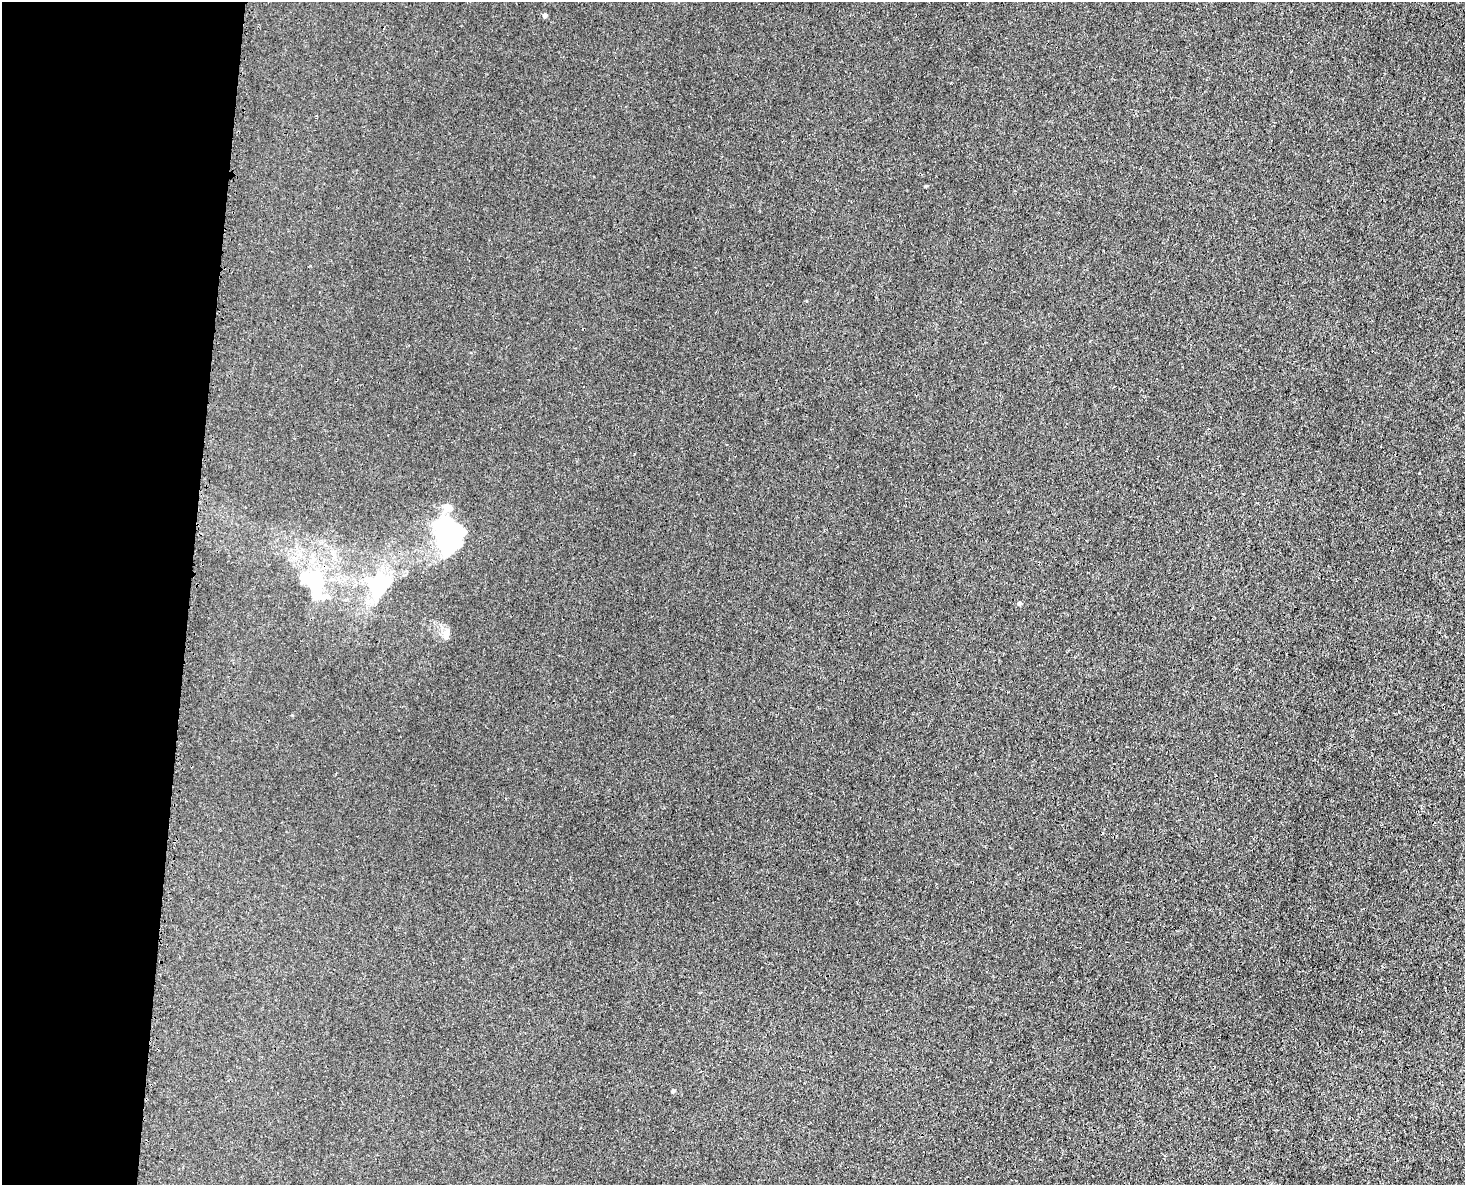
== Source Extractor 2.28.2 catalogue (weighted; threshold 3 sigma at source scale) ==
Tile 4 of 3 x 4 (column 1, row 2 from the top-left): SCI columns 298-1760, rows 2424-3606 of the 4872 x 4844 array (HDU 1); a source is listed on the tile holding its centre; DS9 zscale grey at full resolution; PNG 1467 x 1187 px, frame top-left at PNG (2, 2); no overlay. Shown black and unused: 13% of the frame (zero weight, under 3 of 4 exposures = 7% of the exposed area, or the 3 px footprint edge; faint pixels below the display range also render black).
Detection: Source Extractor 2.28.2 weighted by HDU 2 'WHT'; one run over the whole footprint, this tile lists its part. Background 0.00847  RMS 0.0023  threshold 0.0102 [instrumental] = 3 sigma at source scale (4.5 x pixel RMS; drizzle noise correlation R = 1.50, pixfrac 1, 0.05/0.05 arcsec/px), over >= 5 px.
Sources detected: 10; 1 inside a brighter object's white glare — not listed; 1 inside a brighter listed object's ellipse — not listed separately; the other 8 listed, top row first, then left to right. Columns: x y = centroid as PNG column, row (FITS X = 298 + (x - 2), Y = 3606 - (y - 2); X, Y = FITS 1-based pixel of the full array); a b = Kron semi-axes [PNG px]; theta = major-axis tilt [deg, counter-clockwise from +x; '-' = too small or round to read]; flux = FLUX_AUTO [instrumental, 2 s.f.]
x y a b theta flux
545 16 5 4 - 0.69
925 186 3 3 - 0.24
452 542 44 22 -74 35
314 584 58 32 -61 18
380 586 33 21 59 20
1019 604 5 4 - 0.62
446 634 15 8 81 1.4
673 1091 4 3 - 0.36